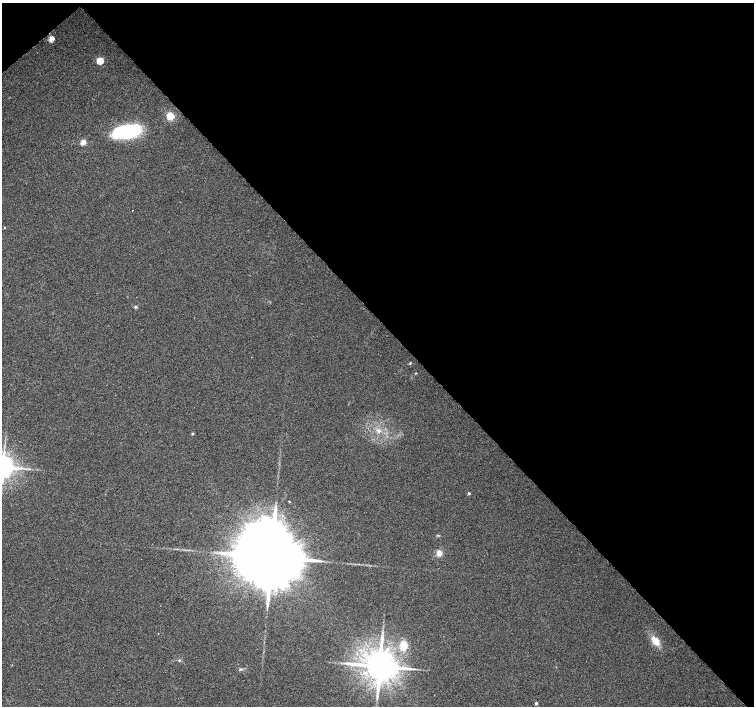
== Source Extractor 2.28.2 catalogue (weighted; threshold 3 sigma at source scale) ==
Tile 3 of 4 x 4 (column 3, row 1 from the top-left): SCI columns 3011-4514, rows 4435-5841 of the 6018 x 5989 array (HDU 1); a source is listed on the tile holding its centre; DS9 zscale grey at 2 x 2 block average (1 PNG px = mean of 2 x 2 image px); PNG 756 x 708 px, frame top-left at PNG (2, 3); no overlay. Shown black and unused: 46% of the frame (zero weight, under 2 of 3 exposures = <1% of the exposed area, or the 3 px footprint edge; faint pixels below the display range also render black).
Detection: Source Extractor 2.28.2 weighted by HDU 2 'WHT'; one run over the whole footprint, this tile lists its part. Background 0.0386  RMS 0.0086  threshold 0.0389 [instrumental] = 3 sigma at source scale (4.5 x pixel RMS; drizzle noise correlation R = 1.50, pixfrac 1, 0.0396/0.0396 arcsec/px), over >= 5 px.
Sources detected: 22; all 22 listed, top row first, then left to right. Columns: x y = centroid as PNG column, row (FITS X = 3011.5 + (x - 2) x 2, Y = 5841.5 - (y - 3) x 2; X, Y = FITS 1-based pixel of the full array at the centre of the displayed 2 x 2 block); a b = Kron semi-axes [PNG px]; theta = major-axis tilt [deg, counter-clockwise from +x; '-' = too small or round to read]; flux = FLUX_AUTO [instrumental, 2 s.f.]
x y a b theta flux
51 39 3 3 - 37
100 60 3 3 - 87
170 116 9 8 - 21
127 132 27 12 11 160
83 142 3 3 - 34
4 227 2 2 - 1.2
136 307 3 3 - 3.2
410 363 4 2 - 1.5
416 373 3 2 - 1.1
379 431 7 5 -22 8.7
192 433 2 2 - 3.1
3 466 5 5 - 2700
469 493 2 2 - 4.3
439 553 7 6 - 12
271 556 20 14 37 36000
655 641 9 6 -51 28
403 645 9 7 89 30
179 660 3 3 - 1.8
379 666 8 8 - 5400
240 669 5 2 - 2.2
414 669 6 2 0 2
536 703 2 2 - 6.7
Isophote crosses this tile's border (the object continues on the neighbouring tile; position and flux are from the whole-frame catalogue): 1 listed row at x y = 3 466
Diffuse or blended objects may show on this block-average render without a row.